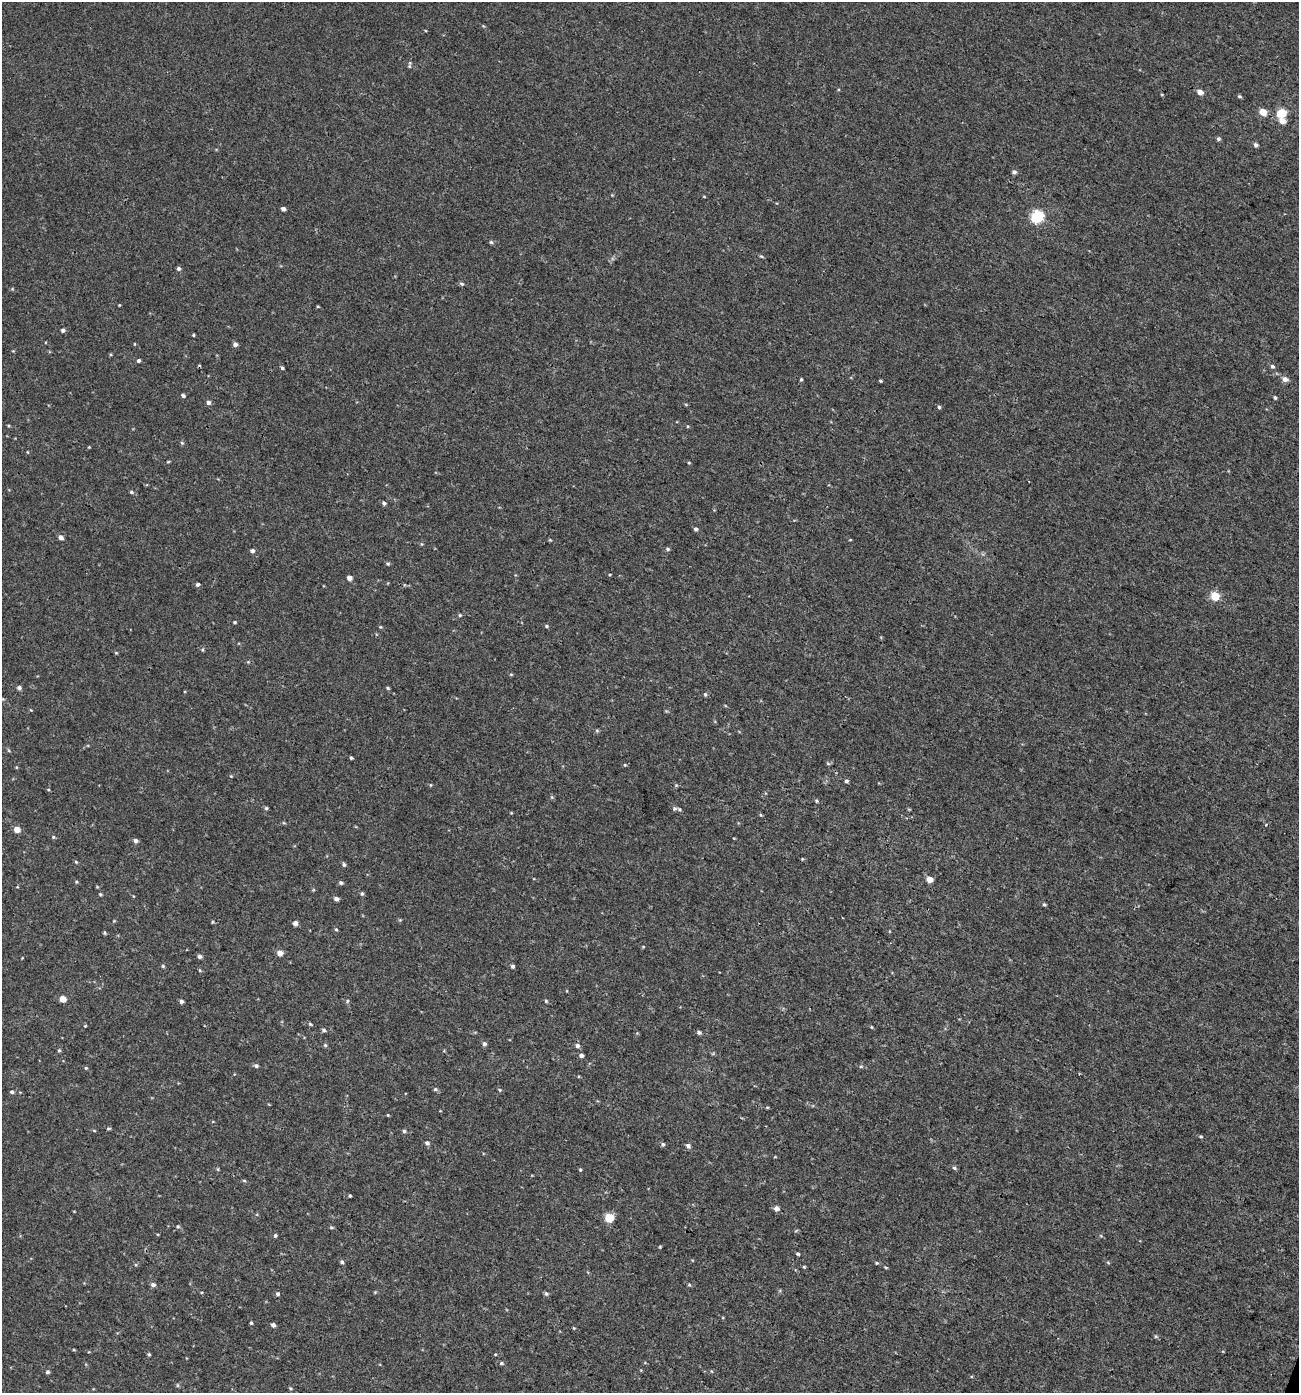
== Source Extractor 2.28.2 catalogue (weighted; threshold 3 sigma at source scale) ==
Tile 6 of 4 x 4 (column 2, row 2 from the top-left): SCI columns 1572-2868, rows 2821-4211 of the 5783 x 5630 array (HDU 1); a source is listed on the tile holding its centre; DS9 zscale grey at full resolution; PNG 1301 x 1395 px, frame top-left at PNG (2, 2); no overlay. Shown black and unused: <1% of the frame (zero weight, under 3 of 4 exposures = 4% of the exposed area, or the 3 px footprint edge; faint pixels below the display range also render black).
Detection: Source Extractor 2.28.2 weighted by HDU 2 'WHT'; one run over the whole footprint, this tile lists its part. Background 0.00112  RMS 0.0027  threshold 0.0123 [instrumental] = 3 sigma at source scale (4.5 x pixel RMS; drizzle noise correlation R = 1.50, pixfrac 1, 0.0396/0.0396 arcsec/px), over >= 5 px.
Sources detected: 158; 2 cosmic-ray / hot-pixel residue — not listed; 1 inside a brighter listed object's ellipse — not listed separately; the other 155 listed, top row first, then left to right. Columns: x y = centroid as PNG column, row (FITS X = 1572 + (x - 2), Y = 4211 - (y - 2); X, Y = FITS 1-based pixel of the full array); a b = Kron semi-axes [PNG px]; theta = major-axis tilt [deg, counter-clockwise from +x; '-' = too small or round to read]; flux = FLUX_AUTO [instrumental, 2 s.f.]
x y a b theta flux
409 66 7 4 63 0.43
1200 92 5 5 - 1.8
1239 96 5 4 - 0.42
1263 112 5 5 - 4.4
1282 113 5 5 - 9.5
1282 121 5 5 - 2.5
1218 139 5 4 - 0.56
1256 145 5 5 - 0.75
1014 172 5 5 - 0.72
704 197 4 3 - 0.2
283 209 4 4 - 1.1
1037 217 6 6 - 35
491 242 6 5 - 0.4
761 256 6 3 -18 0.33
179 269 5 4 - 0.65
462 284 6 4 -29 0.51
119 305 3 3 - 0.21
318 306 4 3 - 0.24
63 330 4 4 - 0.78
193 335 4 3 - 0.28
134 344 4 2 - 0.19
235 344 5 4 - 1
139 361 4 4 - 0.54
1272 366 5 5 - 0.52
282 368 5 4 - 0.45
801 379 4 3 - 0.34
1285 379 6 5 - 1.7
880 381 4 3 - 0.32
183 395 5 4 - 0.63
1275 397 4 3 - 0.42
208 402 5 5 - 0.89
939 407 4 4 - 0.41
182 443 5 4 - 0.36
89 447 3 3 - 0.2
27 452 4 3 - 0.19
168 462 5 3 - 0.24
689 463 4 3 - 0.29
131 492 5 4 - 0.45
384 503 5 4 - 0.63
696 529 5 4 - 0.62
60 537 5 5 - 1.3
550 540 5 3 - 0.26
668 549 5 4 - 0.47
252 551 4 4 - 0.81
388 564 5 5 - 0.4
610 574 4 2 - 0.22
349 578 4 4 - 1.5
198 584 5 4 - 0.63
1215 596 5 5 - 10
460 615 5 4 - 0.33
235 622 4 3 - 0.3
546 626 5 4 - 0.36
380 627 4 4 - 0.27
202 650 5 4 - 0.32
116 653 5 3 - 0.26
511 674 5 3 - 0.27
19 688 5 4 - 0.75
388 688 5 4 - 0.35
705 694 6 4 72 0.39
31 710 4 3 - 0.21
597 731 6 4 -19 0.35
9 751 5 3 - 0.28
351 758 3 3 - 0.44
828 763 6 4 -2 0.35
625 765 5 3 - 0.25
231 776 4 4 - 0.23
846 781 4 4 - 0.6
430 785 5 3 - 0.24
676 785 4 4 - 0.32
48 790 4 3 - 0.25
816 801 5 4 - 0.38
266 808 5 5 - 0.4
674 808 6 5 - 0.47
761 815 5 3 - 0.27
17 830 5 4 - 3
53 837 5 4 - 0.33
136 841 5 5 - 0.91
802 859 4 3 - 0.24
76 862 5 3 - 0.31
344 865 5 4 - 0.47
929 879 5 4 - 3.2
76 882 5 3 - 0.27
341 883 5 4 - 0.56
17 887 5 3 - 0.2
362 893 5 5 - 0.47
100 894 4 4 - 0.33
336 899 5 4 - 0.91
1044 905 5 4 - 0.39
212 922 5 3 - 0.27
295 923 4 4 - 1.3
336 929 4 4 - 0.32
104 933 5 4 - 0.33
280 953 4 4 - 2.6
200 956 5 5 - 0.84
22 958 3 2 - 0.18
163 966 4 4 - 0.37
512 966 4 4 - 0.62
200 970 5 4 - 0.32
63 999 4 4 - 3.9
181 1001 4 4 - 0.72
347 1001 5 3 - 0.33
546 1001 4 4 - 0.34
310 1024 5 4 - 0.34
85 1026 4 3 - 0.22
871 1027 5 3 - 0.24
324 1030 5 5 - 0.56
699 1032 6 5 - 0.55
484 1044 6 5 - 0.67
325 1045 5 5 - 0.37
577 1045 5 5 - 0.82
59 1050 5 4 - 0.39
581 1055 4 4 - 0.81
256 1066 5 5 - 0.63
861 1066 6 3 19 0.32
86 1068 5 4 - 0.31
435 1089 6 5 - 0.48
500 1090 5 4 - 0.31
12 1092 5 4 - 0.52
388 1115 4 3 - 0.24
108 1128 6 3 8 0.33
94 1130 5 3 - 0.25
404 1131 4 4 - 0.46
1201 1136 5 4 - 0.35
427 1143 6 5 - 0.76
663 1144 5 5 - 0.49
688 1146 6 5 - 0.77
954 1168 5 4 - 0.49
218 1169 5 3 - 0.28
580 1170 4 4 - 0.3
244 1180 5 3 - 0.3
350 1196 3 3 - 0.36
776 1208 5 5 - 1.5
609 1218 5 5 - 10
178 1226 6 4 -66 0.39
331 1227 6 4 -6 0.36
275 1235 5 4 - 0.46
798 1254 4 3 - 0.4
342 1262 5 4 - 0.52
877 1263 5 4 - 0.38
804 1267 4 4 - 0.26
886 1267 5 3 - 0.26
153 1285 5 5 - 0.88
689 1285 5 4 - 0.34
278 1294 5 4 - 0.52
546 1294 6 5 - 0.52
251 1323 4 3 - 0.38
273 1325 4 4 - 0.87
1156 1336 5 4 - 0.34
74 1350 5 3 - 0.24
149 1354 4 4 - 0.37
495 1354 4 3 - 0.21
501 1363 6 5 - 0.47
47 1372 5 4 - 0.55
177 1385 6 4 -89 0.33
290 1388 5 4 - 0.32